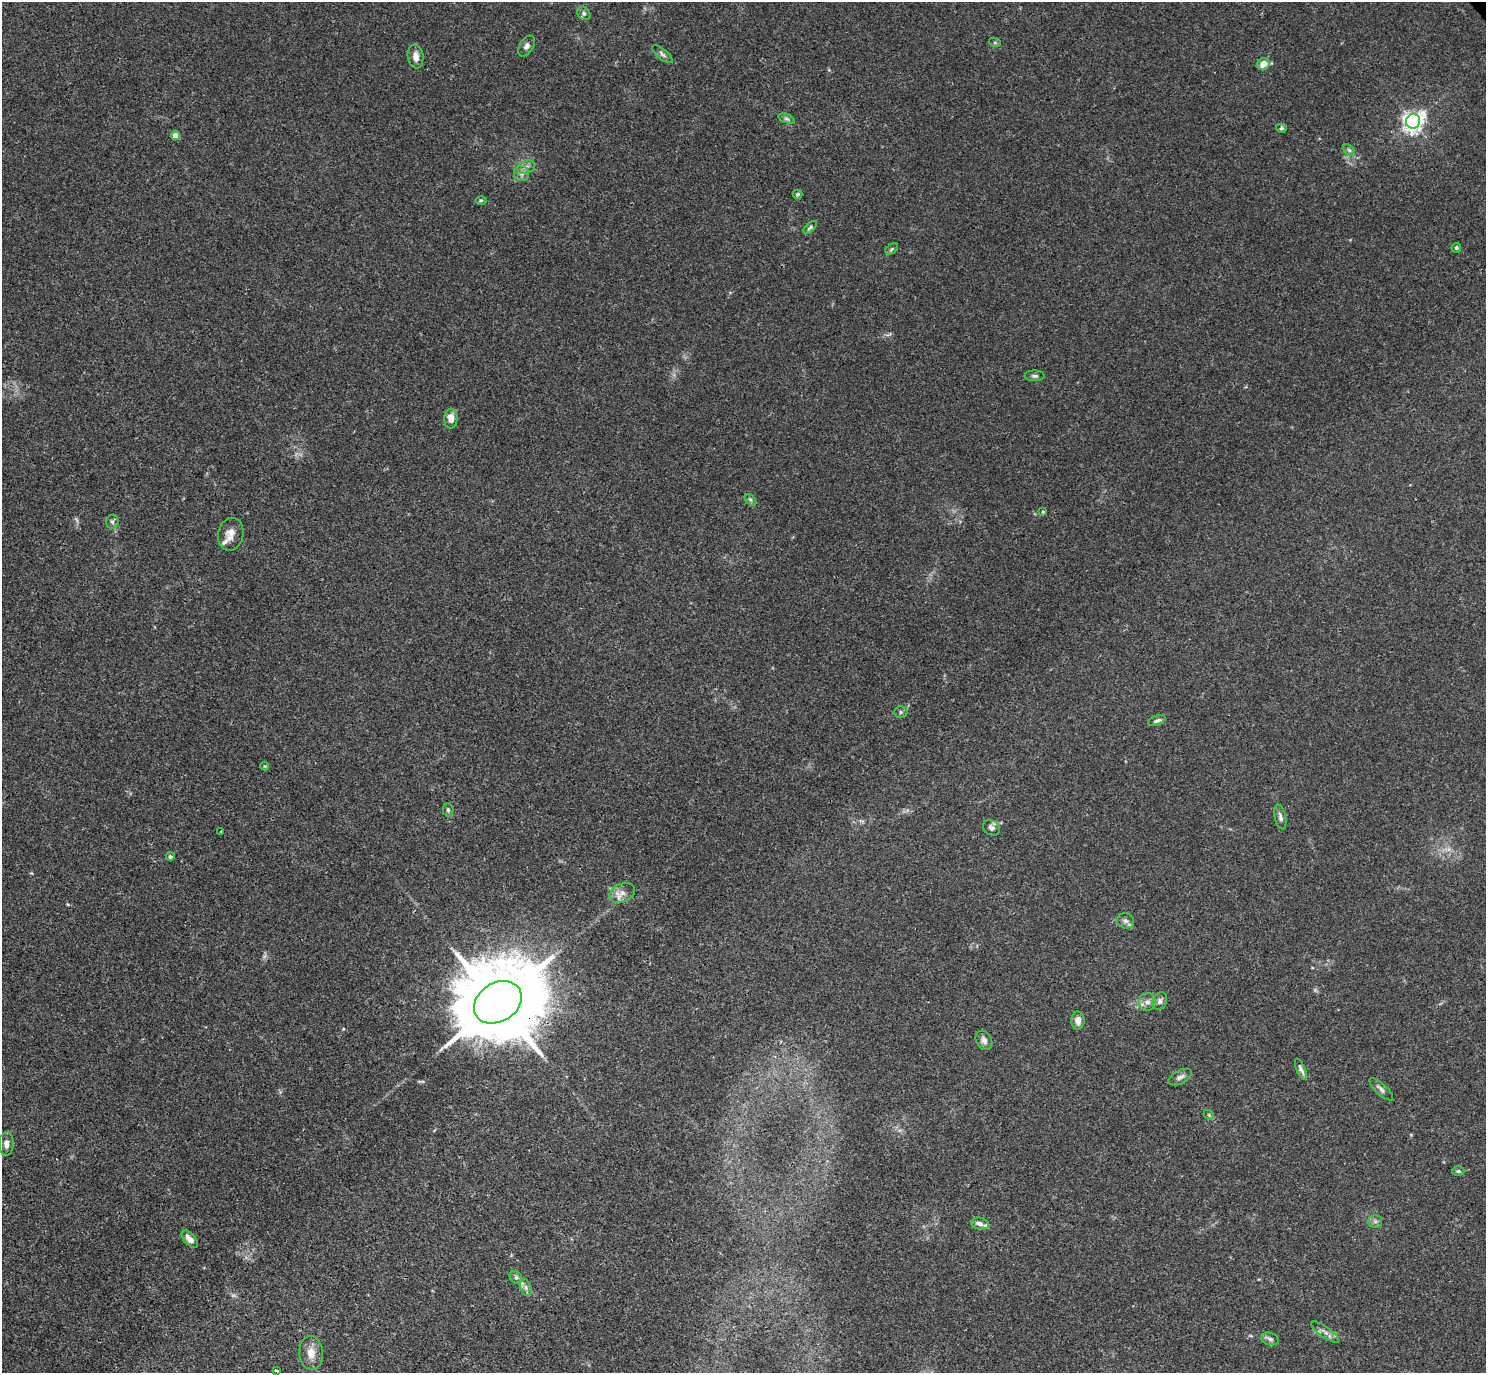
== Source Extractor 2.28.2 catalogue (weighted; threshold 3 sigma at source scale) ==
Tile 7 of 4 x 4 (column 3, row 2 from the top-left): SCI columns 2993-4476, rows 3060-4430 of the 5981 x 5978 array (HDU 1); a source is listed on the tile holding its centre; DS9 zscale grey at full resolution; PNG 1488 x 1375 px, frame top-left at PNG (2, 2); each listed source drawn as its Kron ellipse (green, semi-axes under 4 px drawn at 4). Shown black and unused: <1% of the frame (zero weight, under 3 of 4 exposures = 2% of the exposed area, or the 3 px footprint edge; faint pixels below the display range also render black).
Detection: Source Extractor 2.28.2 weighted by HDU 2 'WHT'; one run over the whole footprint, this tile lists its part. Background 0.0261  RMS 0.0024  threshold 0.0106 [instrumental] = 3 sigma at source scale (4.5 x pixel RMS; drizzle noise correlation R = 1.50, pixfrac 1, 0.05/0.05 arcsec/px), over >= 5 px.
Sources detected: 56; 2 inside a brighter listed object's ellipse — not listed separately; the other 54 listed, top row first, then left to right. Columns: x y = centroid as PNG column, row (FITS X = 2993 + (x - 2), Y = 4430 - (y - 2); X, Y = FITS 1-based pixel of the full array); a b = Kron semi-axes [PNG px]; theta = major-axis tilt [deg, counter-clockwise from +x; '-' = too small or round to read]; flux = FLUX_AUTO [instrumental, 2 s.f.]
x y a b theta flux
584 13 7 6 - 0.57
995 43 6 4 -19 0.3
526 46 11 7 57 0.94
662 54 12 5 -40 0.69
416 56 12 8 -82 1.6
1263 64 6 6 - 2.6
786 119 8 4 -19 0.49
1413 121 7 7 - 130
1281 128 5 4 - 0.39
176 136 4 4 - 3.5
1349 150 7 4 -45 0.44
526 167 9 6 17 0.97
522 174 7 7 - 0.99
797 194 5 4 - 0.4
481 200 6 4 -1 0.31
810 227 8 4 43 0.49
1456 248 5 4 - 0.37
892 249 7 4 37 0.39
1035 376 10 5 0 0.59
451 419 10 7 87 2.2
750 500 7 4 -44 0.46
1043 512 4 3 - 0.31
112 522 7 6 - 0.55
231 534 17 12 79 2.2
901 712 6 5 - 0.5
1157 721 9 5 20 0.79
265 766 4 4 - 0.25
448 810 6 5 - 0.4
1280 817 13 5 -78 0.89
991 828 9 7 -34 0.89
221 831 3 3 - 0.23
170 856 4 4 - 0.49
622 893 13 9 24 1.8
1125 921 9 7 -16 0.92
1160 1001 9 7 65 0.85
498 1002 25 19 33 4300
1147 1002 9 8 - 1.2
1078 1020 9 6 90 1.4
984 1040 10 8 -61 1.1
1301 1069 11 4 -67 0.79
1180 1077 13 6 28 0.92
1381 1089 15 5 -43 0.89
1209 1115 6 4 -46 0.35
6 1144 12 7 89 1.3
1458 1171 6 5 - 0.39
1375 1221 7 6 - 0.65
980 1224 9 6 -12 1.1
190 1239 10 5 -49 1.9
516 1277 7 5 -45 0.54
526 1287 9 5 -71 0.79
1325 1332 16 5 -36 1.2
1270 1339 9 6 -16 0.71
311 1353 17 12 -86 2.8
276 1370 4 2 - 0.37
Overlapping masked pixels (flux is a lower limit): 1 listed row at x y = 498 1002